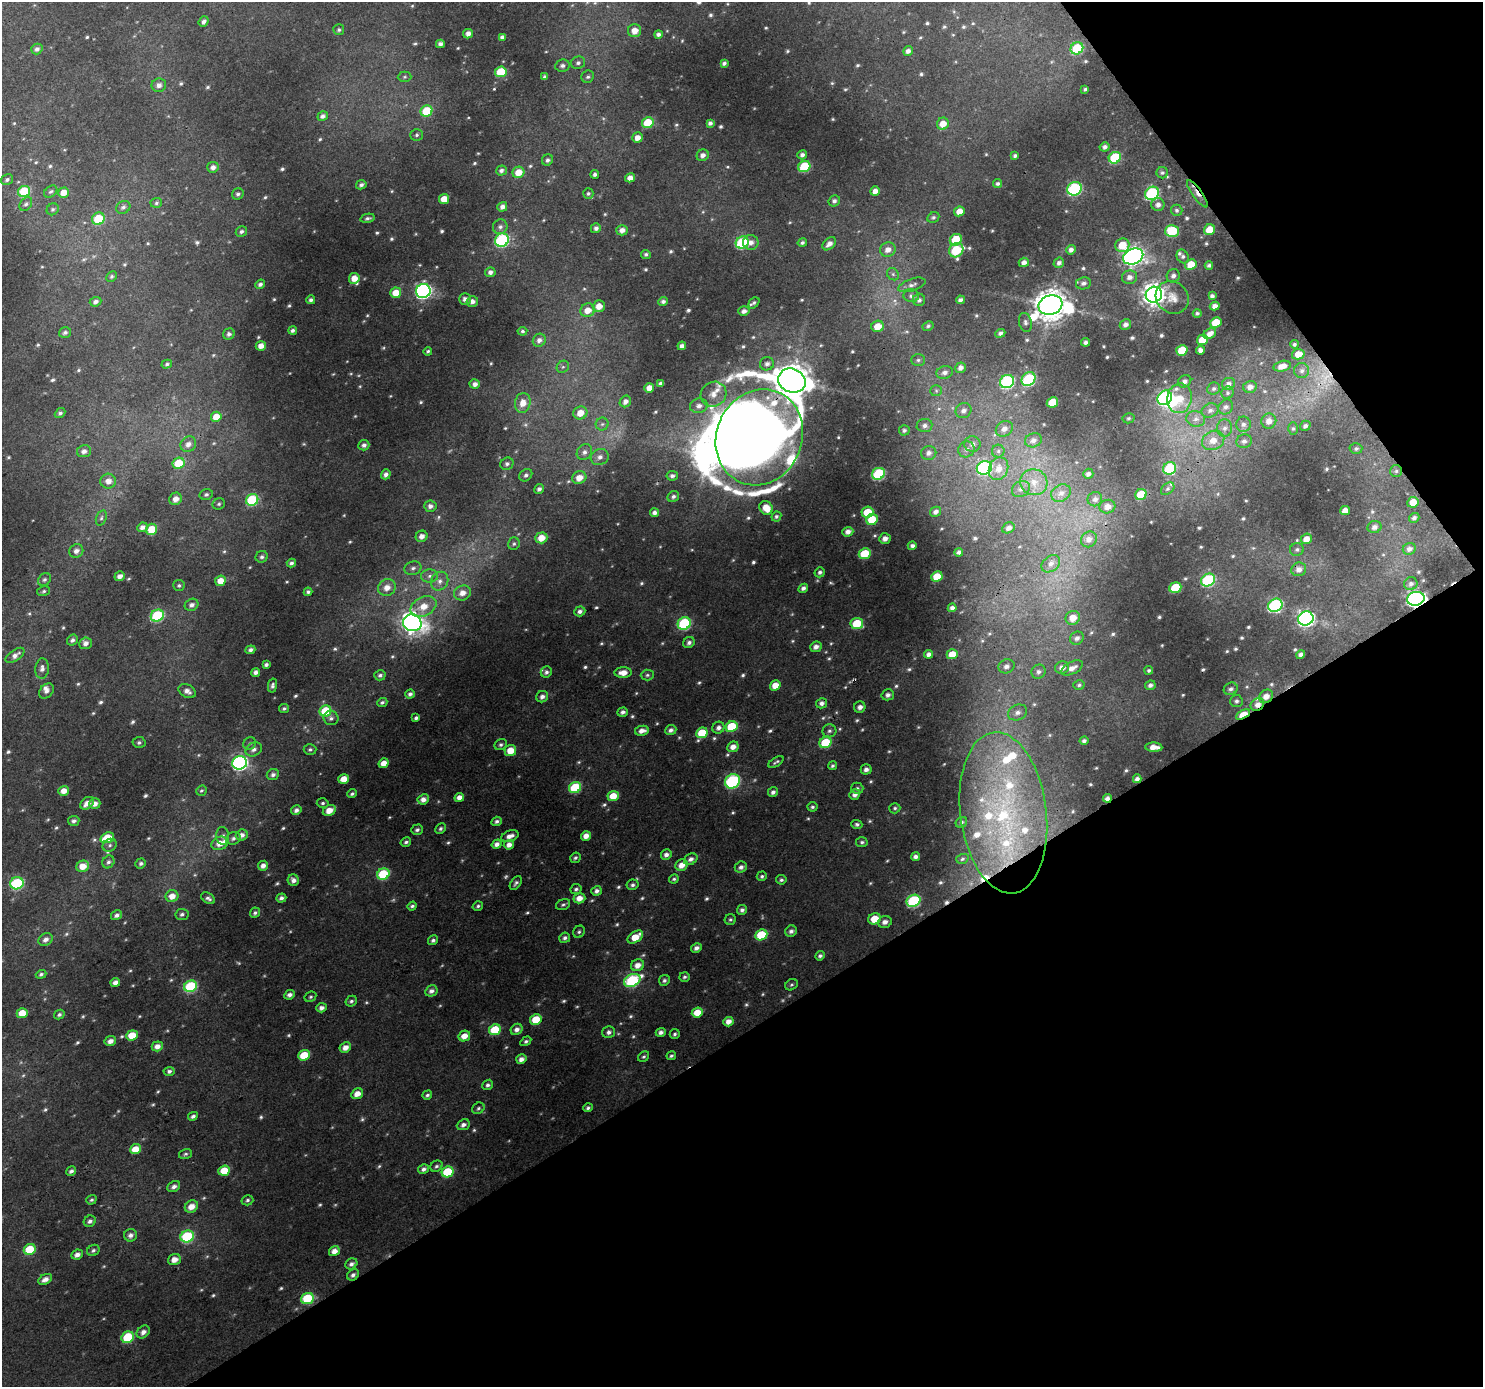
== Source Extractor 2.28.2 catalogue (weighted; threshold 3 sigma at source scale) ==
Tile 12 of 4 x 4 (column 4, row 3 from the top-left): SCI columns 4449-5929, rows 1575-2959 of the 5929 x 5853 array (HDU 1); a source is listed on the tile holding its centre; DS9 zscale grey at full resolution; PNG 1485 x 1389 px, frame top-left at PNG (2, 2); each listed source drawn as its Kron ellipse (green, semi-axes under 4 px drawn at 4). Shown black and unused: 32% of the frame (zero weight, under 3 of 4 exposures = <1% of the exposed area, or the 3 px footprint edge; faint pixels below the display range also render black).
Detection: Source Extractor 2.28.2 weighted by HDU 2 'WHT'; one run over the whole footprint, this tile lists its part. Background 0.0256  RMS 0.0046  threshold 0.0205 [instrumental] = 3 sigma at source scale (4.5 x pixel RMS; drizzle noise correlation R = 1.50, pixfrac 1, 0.0396/0.0396 arcsec/px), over >= 5 px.
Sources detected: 766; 23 too faint to see at this stretch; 3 inside a brighter object's white glare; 2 cosmic-ray / hot-pixel residue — neither listed nor drawn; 18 inside a brighter listed object's ellipse — not listed separately; of the other 720, all 500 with FLUX_AUTO >= 0.859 (the completeness limit of this list) listed and drawn (220 fainter detections not listed), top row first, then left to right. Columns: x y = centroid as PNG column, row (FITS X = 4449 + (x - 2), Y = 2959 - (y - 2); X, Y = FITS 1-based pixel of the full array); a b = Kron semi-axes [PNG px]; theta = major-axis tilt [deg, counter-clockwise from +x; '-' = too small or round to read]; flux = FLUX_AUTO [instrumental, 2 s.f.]
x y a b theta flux
204 22 6 4 51 1.7
339 30 5 5 - 0.97
635 31 6 6 - 4
468 34 5 4 - 2.7
658 34 4 4 - 1.6
502 37 4 4 - 1.5
440 44 4 4 - 1.8
1077 48 6 5 - 28
37 49 5 5 - 1.5
908 51 5 4 - 2
578 63 7 6 - 1.4
724 63 4 3 - 1.3
562 66 7 6 - 1.7
501 72 6 5 - 17
405 77 7 5 2 0.92
544 77 4 4 - 1.1
588 77 6 6 - 1.1
159 85 7 6 - 2.4
1085 89 4 3 - 0.88
426 111 6 5 - 20
323 116 5 4 - 1.7
648 123 6 5 - 17
710 123 4 4 - 1.5
943 124 6 6 - 5.7
417 135 6 6 - 1
637 138 5 5 - 3.6
1105 147 5 4 - 1.7
703 155 6 5 - 2.2
802 155 5 4 - 1.6
1015 156 4 3 - 1.1
1115 158 6 5 - 31
547 160 6 5 - 1.3
804 166 6 5 - 25
213 167 6 5 - 2.2
501 171 5 5 - 1.6
518 172 6 5 - 6.8
1162 173 6 5 - 1
595 174 4 4 - 1.2
630 178 5 4 - 3
7 180 6 5 - 1.1
998 184 4 4 - 1.1
361 185 5 4 - 1.3
1074 189 7 6 - 56
24 191 6 5 - 22
875 191 5 4 - 2.9
51 192 7 5 37 1
64 193 5 5 - 5.2
588 193 5 5 - 0.96
1152 193 7 6 - 56
238 194 6 5 - 1.2
1197 194 16 5 -54 3
444 199 5 5 - 6.9
834 201 6 5 - 1.4
156 203 6 5 - 0.89
26 204 7 5 51 1.2
1158 205 6 6 - 2.3
123 207 7 6 - 1.3
502 207 5 4 - 2.2
53 209 6 5 - 0.93
1177 210 6 5 - 1
959 211 5 5 - 4.6
933 217 6 5 - 1
368 218 7 4 13 1.1
98 219 6 6 - 16
500 227 7 7 - 1.7
596 228 5 5 - 1.6
622 230 5 5 - 2.8
1209 230 6 5 - 8.5
241 231 6 5 - 1.2
1172 231 7 6 - 22
502 240 7 6 - 65
956 240 6 5 - 15
751 242 7 7 - 2.8
742 243 7 6 - 40
802 243 5 4 - 1
829 244 8 5 43 2.6
1122 245 7 7 - 9.8
888 250 8 7 - 3.4
956 250 7 6 - 24
1071 250 5 4 - 1.8
646 254 5 4 - 1
1133 256 10 7 23 210
1183 256 7 5 -60 1.3
1024 262 5 4 - 2.4
1059 263 5 5 - 1.5
1191 265 6 5 - 8.9
1209 265 4 3 - 1.1
490 272 5 5 - 1.9
893 274 7 5 -46 1.1
112 276 6 4 45 0.88
1173 276 7 6 - 1.8
1129 277 8 6 12 2.3
354 278 5 5 - 4.9
1083 283 7 6 - 1.7
260 284 5 4 - 1.4
912 285 14 6 18 2.1
423 291 7 7 - 130
396 293 5 5 - 7.9
1154 295 8 7 - 360
911 296 7 6 - 1.5
1212 296 4 4 - 1.4
1172 297 17 15 -42 6
465 299 6 6 - 2
311 300 4 4 - 1.2
919 300 6 6 - 1.6
960 300 4 4 - 1.4
472 301 6 5 - 2.4
663 301 5 4 - 1.4
96 302 6 4 23 1.8
754 303 6 4 49 0.89
1050 305 12 9 18 820
599 306 6 6 - 4.6
1215 306 5 4 - 2.4
588 310 7 6 - 5.5
744 311 5 4 - 2
1197 313 4 4 - 0.96
1025 322 10 6 -78 1.5
1216 322 6 5 - 11
1125 324 6 5 - 2
877 326 6 5 - 6.8
928 326 6 4 29 0.97
293 330 4 4 - 1.3
522 331 5 4 - 0.87
65 333 6 5 - 1.2
1000 333 5 4 - 1.3
229 334 6 5 - 1.5
1210 334 7 5 33 2.7
539 340 7 6 - 2.3
1202 340 5 5 - 8.5
1085 342 4 4 - 1.5
1294 344 4 4 - 0.92
261 346 5 4 - 3.8
682 346 4 4 - 2
1182 350 6 5 - 13
1200 350 4 4 - 2.1
428 351 4 3 - 0.87
1298 354 6 5 - 5.1
918 360 7 6 - 1.2
167 364 5 4 - 0.86
767 364 7 6 - 1.8
1282 366 9 5 14 3.9
563 367 6 5 - 0.99
960 368 5 5 - 2.2
1302 371 8 7 - 1.9
945 373 8 6 16 2.2
1029 379 7 6 - 41
792 381 14 12 -23 880
1185 381 7 6 - 2
1007 382 7 6 - 56
661 383 4 3 - 1.4
475 384 5 5 - 2.4
1228 384 6 6 - 2
1250 387 7 6 - 2.6
649 388 5 4 - 4.3
1214 389 6 6 - 1.1
936 391 6 5 - 0.92
1227 393 6 5 - 0.98
713 394 13 12 - 5.1
1165 398 8 6 45 82
1179 398 15 12 80 9.2
625 401 6 5 - 2.2
1052 402 6 5 - 10
523 403 10 7 79 5.1
699 406 9 7 8 2.7
1226 407 8 6 45 1.8
963 410 8 7 - 2.3
1210 410 9 7 23 2.1
60 413 6 4 42 1.1
580 413 7 6 - 5.8
216 417 5 5 - 6.8
1128 418 6 5 - 0.87
1196 419 9 7 -13 2.8
1269 421 8 7 - 3.4
602 424 6 6 - 1.3
1243 424 8 7 - 2
924 425 8 6 5 2
1305 426 5 5 - 1.5
1224 428 8 7 - 2.3
1004 429 9 7 35 2.9
1293 429 6 5 - 0.89
904 430 5 5 - 1.1
759 437 49 43 67 1800
1033 440 8 7 - 2.2
1213 440 11 9 26 5.7
1244 441 8 7 - 1.9
188 444 8 7 - 2.8
972 444 8 8 - 2.6
364 445 5 5 - 1.6
966 449 8 7 - 2.1
1356 449 6 5 - 1.1
84 451 7 6 - 2.2
998 451 6 6 - 1.2
584 452 8 7 - 2.2
929 453 8 7 - 2.3
600 457 9 8 - 2.5
178 463 6 5 - 16
507 464 7 6 - 1.4
984 468 7 6 - 65
1170 468 7 6 - 29
998 469 11 9 67 5.2
1396 471 6 6 - 0.96
386 474 5 4 - 1.8
878 474 6 5 - 40
1088 474 5 5 - 1.6
526 475 7 5 40 1.4
672 476 6 5 - 1.4
579 478 7 6 - 5.3
108 481 8 7 - 3.7
1034 482 14 13 - 7.4
539 489 5 4 - 1.6
1021 489 9 7 34 2.4
1168 489 7 5 41 1.2
1061 493 10 8 30 3.5
206 494 6 5 - 1.2
1141 494 6 5 - 14
673 496 6 5 - 1.3
176 499 6 6 - 3.7
1095 499 7 7 - 2.2
252 500 6 5 - 36
1413 502 5 5 - 7
219 504 6 5 - 0.92
430 506 6 5 - 2.1
1107 507 8 6 14 3.5
766 508 7 6 - 6.1
1345 511 5 4 - 3.5
867 512 6 5 - 11
936 512 6 4 30 1.9
655 513 4 4 - 2.1
776 516 5 4 - 1
101 518 8 5 71 1.1
1414 518 5 4 - 1.3
872 519 6 5 - 14
142 527 5 4 - 2.5
1374 527 7 6 - 2.1
1008 528 6 5 - 2
152 529 6 5 - 11
848 532 5 5 - 2.6
422 536 6 5 - 2.9
541 538 6 5 - 6.1
885 539 6 5 - 2.8
1089 539 8 7 - 2.9
1306 539 5 5 - 3.8
514 544 6 5 - 0.99
912 546 4 4 - 1.5
1297 549 7 6 - 1.1
1409 549 6 5 - 2
76 551 7 6 - 2.5
959 552 4 4 - 1.5
865 554 6 5 - 16
262 557 6 5 - 1.2
291 563 4 4 - 1.3
1051 564 10 7 39 2.8
413 568 8 6 18 1.8
1299 569 7 7 - 2.8
820 572 5 5 - 1.2
120 576 5 4 - 2.6
430 576 8 6 4 1.9
937 576 6 5 - 9.3
44 580 7 5 43 1.2
1208 580 7 6 - 53
220 581 5 5 - 4.6
440 581 10 8 58 2.9
1411 584 7 6 - 1.6
179 585 5 5 - 0.9
387 588 9 8 - 4.6
803 588 5 4 - 1.7
1175 588 6 5 - 18
44 591 6 5 - 0.94
308 592 4 4 - 1.1
462 593 9 7 25 4
1416 599 9 7 13 170
192 605 7 5 27 1.9
1275 605 7 6 - 70
423 607 14 9 27 7.2
952 608 4 4 - 2
580 611 6 5 - 1.7
157 616 7 5 28 42
1073 618 7 7 - 5.7
1306 619 8 7 - 150
412 623 9 8 - 330
684 623 7 6 - 44
857 624 6 5 - 17
1077 638 7 6 - 1.9
72 640 6 5 - 1.5
689 642 6 5 - 1.6
85 643 6 6 - 2.3
816 647 6 5 - 2.3
250 650 5 4 - 1.4
929 654 4 4 - 2
952 654 5 5 - 6.8
15 655 11 5 34 2.6
1301 655 4 4 - 2.1
266 665 4 3 - 1.3
1006 666 8 7 - 2.2
42 668 10 7 85 2.2
1062 668 7 6 - 2.9
1072 668 12 6 28 3
1149 670 4 4 - 1
256 672 4 4 - 1.8
546 672 6 5 - 1.3
1039 672 7 7 - 1.8
623 673 8 5 3 4.4
380 675 6 5 - 1.2
647 675 6 5 - 1.1
272 685 7 4 78 1.2
775 685 5 5 - 5.8
1079 685 6 4 16 0.92
1150 685 5 4 - 1.6
1231 689 7 6 - 1.6
46 691 8 6 49 1.9
187 691 9 6 -28 2.6
410 694 5 4 - 1.5
888 695 6 5 - 2
1266 696 7 6 - 3.9
542 697 6 5 - 2
1236 701 6 6 - 1.3
382 702 5 4 - 1
822 703 6 5 - 1.8
1257 704 7 6 - 3.1
860 707 6 5 - 2
284 709 5 4 - 0.95
325 711 6 5 - 22
623 712 5 4 - 1.8
1017 712 10 7 24 2.6
1243 715 7 4 31 16
331 718 7 7 - 1.6
416 718 4 4 - 1.1
731 727 6 5 - 20
718 728 6 5 - 2
671 730 6 5 - 1.8
642 731 7 5 11 3.1
829 731 7 6 - 1.2
702 733 6 5 - 13
1084 741 4 4 - 1.3
139 742 6 5 - 1.1
250 743 7 6 - 1.1
825 743 6 5 - 21
501 745 6 5 - 1.2
733 747 6 5 - 3.5
1154 747 8 4 -3 4.2
254 749 8 6 29 2.2
310 749 6 5 - 0.99
510 750 6 5 - 7
776 762 8 3 32 0.91
240 763 7 6 - 120
384 763 5 4 - 4.7
833 766 4 4 - 0.92
866 769 5 5 - 2.1
273 775 6 5 - 1.7
344 779 5 4 - 6.7
1137 779 4 4 - 1.7
732 781 8 7 - 66
575 788 6 5 - 27
857 788 6 5 - 0.95
64 791 5 5 - 4.7
201 791 5 5 - 0.87
773 792 5 4 - 1.5
352 794 5 4 - 1
855 794 6 5 - 2.2
613 796 5 5 - 8.1
459 797 5 4 - 3
1107 798 4 4 - 1.9
423 799 6 5 - 3
87 803 8 5 38 3.7
323 803 6 4 3 1
95 804 6 5 - 2.9
812 807 5 4 - 0.96
895 808 5 5 - 0.87
296 810 5 4 - 1.8
329 810 7 5 29 5.6
1003 813 81 43 -83 110
74 821 6 5 - 1.5
497 821 5 4 - 1.2
961 822 6 5 - 1
857 824 5 4 - 1.1
440 829 5 4 - 1.1
417 830 6 5 - 1.3
242 835 6 5 - 2.2
223 836 9 6 -85 1.6
510 836 9 5 19 2.7
586 836 5 4 - 3.8
107 838 7 5 21 13
233 838 7 6 - 1.4
406 842 5 4 - 1.1
862 842 6 5 - 0.97
220 843 8 6 19 4.9
497 844 5 4 - 2.2
110 845 7 6 - 1.2
509 845 5 4 - 2.7
666 855 5 5 - 2.1
915 857 4 4 - 1.8
575 858 5 5 - 1
691 859 7 5 28 1.9
962 859 6 4 18 0.86
108 862 7 5 57 1.3
141 863 5 5 - 1.2
681 865 6 5 - 4.3
83 866 6 5 - 6.2
263 866 5 4 - 2.7
741 867 6 5 - 1.9
383 874 6 5 - 29
762 876 5 5 - 1.1
674 879 5 4 - 0.88
293 880 6 5 - 2.3
781 880 5 4 - 1.1
17 883 7 6 - 49
516 883 8 5 53 1.2
633 885 6 5 - 1.2
576 889 6 5 - 1.1
597 891 5 4 - 1.9
172 896 6 6 - 4.6
208 898 7 5 -32 1.4
281 898 5 4 - 1.6
579 898 6 5 - 4.5
913 901 7 6 - 47
563 905 7 5 25 1.1
412 906 5 4 - 1.1
478 906 5 4 - 0.96
742 910 5 5 - 1.4
255 913 5 5 - 1.1
182 914 6 5 - 1.3
117 915 6 4 32 1.6
730 919 5 5 - 0.89
874 919 6 5 - 8.3
885 922 7 5 18 2.6
791 931 6 5 - 1.7
579 932 6 5 - 1
761 935 6 5 - 19
635 937 9 5 34 8.2
565 938 5 5 - 1.4
45 940 7 6 - 2.3
433 940 5 4 - 1.2
696 948 5 4 - 1.9
820 956 5 4 - 1.4
638 965 6 6 - 3.9
41 974 5 4 - 0.93
685 977 5 5 - 1
632 980 9 6 26 53
664 980 6 5 - 1.2
115 982 5 4 - 2.4
791 985 7 5 30 0.87
191 986 6 5 - 42
431 991 6 5 - 2.1
290 995 5 4 - 2.1
310 997 6 5 - 0.87
351 1001 6 5 - 1.1
321 1008 5 4 - 2.1
22 1013 5 5 - 8.9
697 1013 5 5 - 7.6
59 1014 5 4 - 1.1
536 1019 6 5 - 10
728 1022 5 4 - 3.5
517 1029 6 5 - 2.2
495 1030 6 5 - 18
609 1032 6 5 - 1.7
661 1032 5 4 - 1.7
675 1034 5 5 - 1
132 1035 6 5 - 9.5
464 1036 6 5 - 4.7
110 1041 6 5 - 2.9
526 1041 6 4 32 1
157 1046 6 5 - 3.4
345 1047 6 5 - 3.5
304 1055 6 5 - 14
671 1056 4 4 - 0.92
644 1057 6 5 - 0.86
521 1059 5 4 - 2.6
169 1071 5 4 - 1.4
488 1085 6 5 - 1.3
357 1094 6 5 - 4.2
427 1095 5 4 - 1.1
478 1108 6 5 - 1
588 1108 5 4 - 1
193 1116 5 4 - 1.4
463 1125 7 5 23 1.9
135 1149 6 5 - 7.2
185 1154 7 5 17 0.92
436 1166 6 5 - 1.1
424 1169 6 4 31 1.6
71 1171 5 4 - 1.4
224 1171 6 5 - 11
447 1172 6 5 - 21
174 1186 7 5 33 1.6
91 1200 5 4 - 0.91
247 1200 6 5 - 1
191 1206 7 5 33 4.8
90 1221 6 5 - 1.4
130 1235 6 6 - 2.1
187 1236 7 5 27 41
30 1249 6 5 - 18
93 1250 6 5 - 1.1
334 1251 5 5 - 3.7
77 1255 6 4 25 2.2
174 1260 6 5 - 4.2
351 1264 6 5 - 1.6
353 1275 6 5 - 1.6
45 1279 7 5 27 2.6
307 1298 6 5 - 29
143 1332 7 5 43 2.1
128 1337 6 5 - 22
Overlapping masked pixels (flux is a lower limit): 9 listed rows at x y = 1197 194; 792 381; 759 437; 1416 599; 1266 696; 1257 704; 1243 715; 1137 779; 1107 798